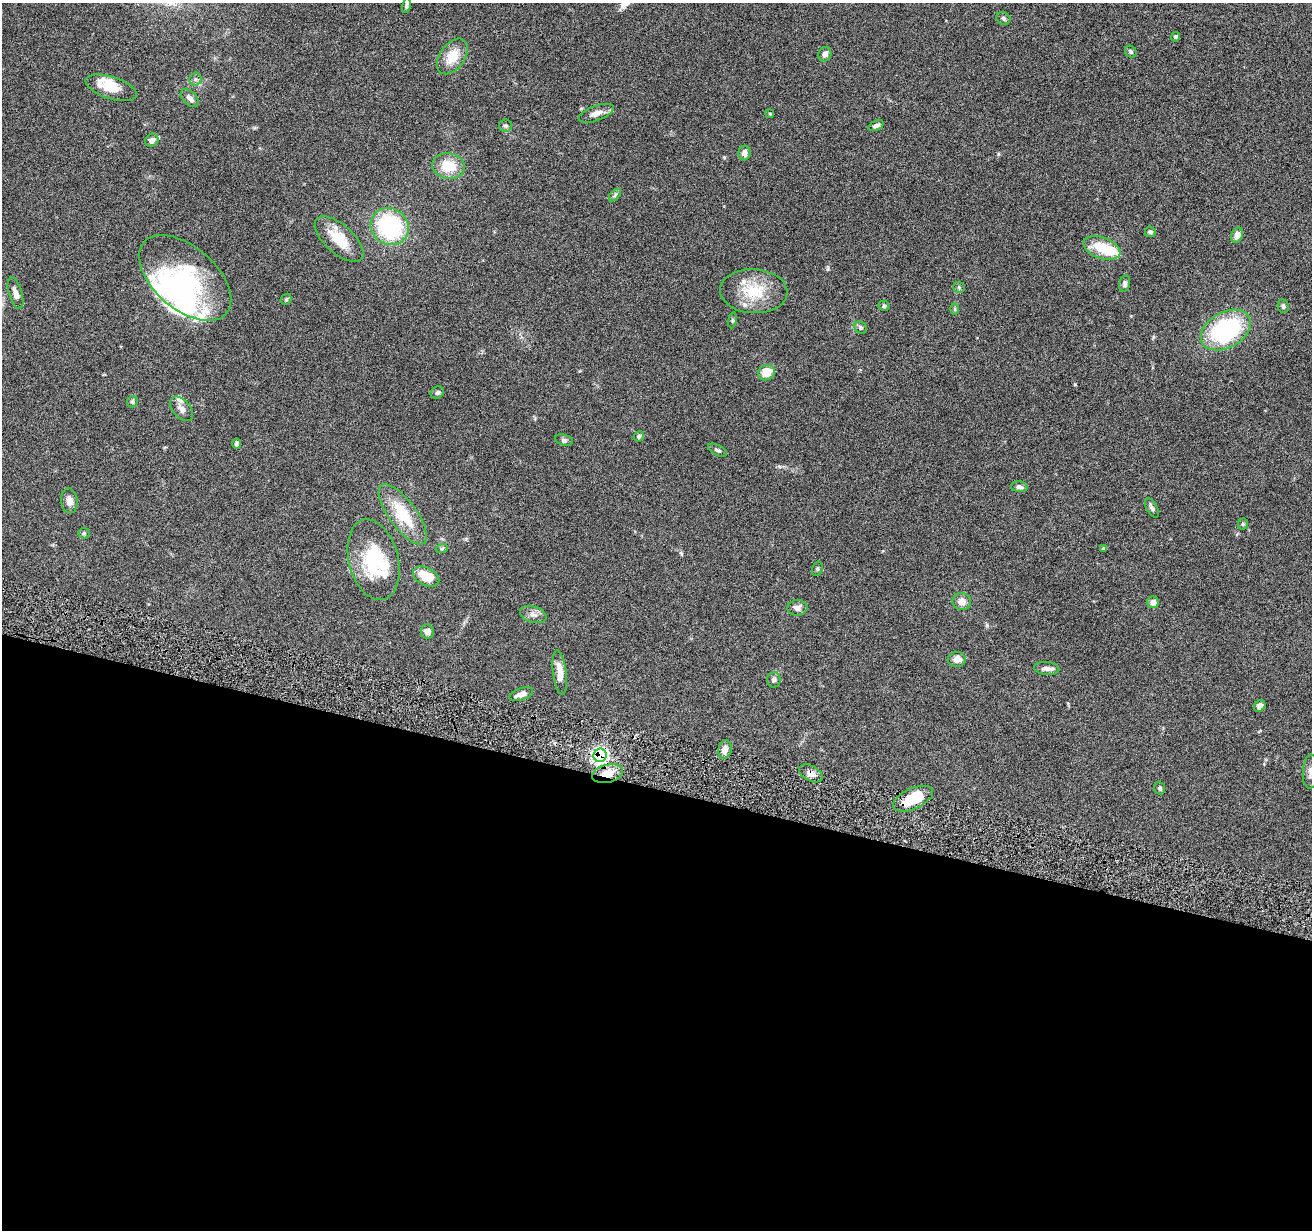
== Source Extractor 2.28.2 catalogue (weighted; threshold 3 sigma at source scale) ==
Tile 14 of 4 x 4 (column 2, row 4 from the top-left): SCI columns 1313-2622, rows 256-1483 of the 5242 x 5295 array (HDU 1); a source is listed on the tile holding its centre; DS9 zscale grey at full resolution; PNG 1314 x 1232 px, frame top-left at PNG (2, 3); each listed source drawn as its Kron ellipse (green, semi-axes under 4 px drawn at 4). Shown black and unused: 36% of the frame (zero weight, under 4 of 8 exposures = <1% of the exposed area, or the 3 px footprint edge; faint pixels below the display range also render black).
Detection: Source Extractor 2.28.2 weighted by HDU 2 'WHT'; one run over the whole footprint, this tile lists its part. Background 0.0772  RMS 0.0044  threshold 0.0181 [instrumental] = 3 sigma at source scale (4.09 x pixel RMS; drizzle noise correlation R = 1.36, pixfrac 0.8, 0.05/0.05 arcsec/px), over >= 5 px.
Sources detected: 85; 8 inside a brighter object's white glare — neither listed nor drawn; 6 inside a brighter listed object's ellipse — not listed separately; the other 71 listed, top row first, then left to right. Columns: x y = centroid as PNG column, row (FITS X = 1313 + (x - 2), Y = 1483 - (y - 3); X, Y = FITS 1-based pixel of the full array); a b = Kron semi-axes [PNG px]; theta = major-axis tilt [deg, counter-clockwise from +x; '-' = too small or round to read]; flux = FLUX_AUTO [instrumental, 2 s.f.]
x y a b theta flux
406 5 7 4 75 0.79
1003 18 7 6 - 0.89
1175 37 4 4 - 0.67
1131 52 6 5 - 0.65
825 54 7 6 - 2
452 56 20 12 54 7.9
195 79 6 6 - 0.99
111 88 26 11 -18 8
190 98 11 6 -45 2
596 113 18 7 20 2.9
770 114 4 3 - 0.35
505 126 6 6 - 0.9
876 126 8 4 24 1.3
152 140 7 6 - 1.9
744 153 7 6 - 2
448 166 16 13 -11 9.4
615 195 7 4 46 0.76
390 227 20 18 -38 41
1150 232 5 5 - 1
1237 235 8 5 64 2.6
339 239 30 14 -42 11
1102 248 19 10 -20 13
185 278 55 31 -41 38
1125 283 8 5 76 1
959 287 6 5 - 0.65
754 291 33 22 -3 15
15 293 16 6 -74 2.4
286 299 6 5 - 0.59
884 306 5 5 - 0.77
1283 306 7 5 -79 0.87
955 309 6 4 -90 0.46
732 320 8 4 82 0.63
861 328 7 5 -46 0.85
1226 330 27 17 29 46
767 373 8 7 - 6.2
437 392 7 5 31 0.97
132 402 6 5 - 0.8
182 409 14 8 -48 2.3
639 436 5 4 - 0.76
564 440 9 5 -15 0.92
237 443 5 3 - 0.88
717 450 10 5 -27 1
1019 487 8 5 -6 1.2
69 501 12 8 -84 2.7
1152 508 10 5 -59 1.2
403 514 36 13 -53 16
1243 524 5 5 - 0.51
84 533 5 5 - 0.55
442 548 6 4 19 0.56
1103 548 4 3 - 0.37
373 560 41 25 -76 24
817 569 7 5 73 0.61
426 577 14 9 -27 8
962 602 9 8 - 3.2
1153 602 6 6 - 2.3
797 608 10 7 4 2.2
533 614 13 8 -17 2.2
427 632 7 6 - 2.3
957 660 9 7 6 3.2
1047 668 13 6 -5 1.9
560 673 22 6 -83 5.3
774 680 8 6 86 1.2
521 694 12 6 18 2.8
1260 706 6 5 - 1.9
725 749 9 6 78 2.6
600 755 7 6 - 86
1311 772 17 8 87 2.3
811 773 12 7 -28 2.5
607 774 16 9 12 6.8
1160 788 6 5 - 0.85
913 799 21 10 24 14
Overlapping masked pixels (flux is a lower limit): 4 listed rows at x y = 600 755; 811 773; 607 774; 913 799
Isophote crosses this tile's border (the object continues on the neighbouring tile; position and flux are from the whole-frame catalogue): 1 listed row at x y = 1311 772
Unlisted compact peaks at least as high as the median listed source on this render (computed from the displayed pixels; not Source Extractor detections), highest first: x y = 1075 384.